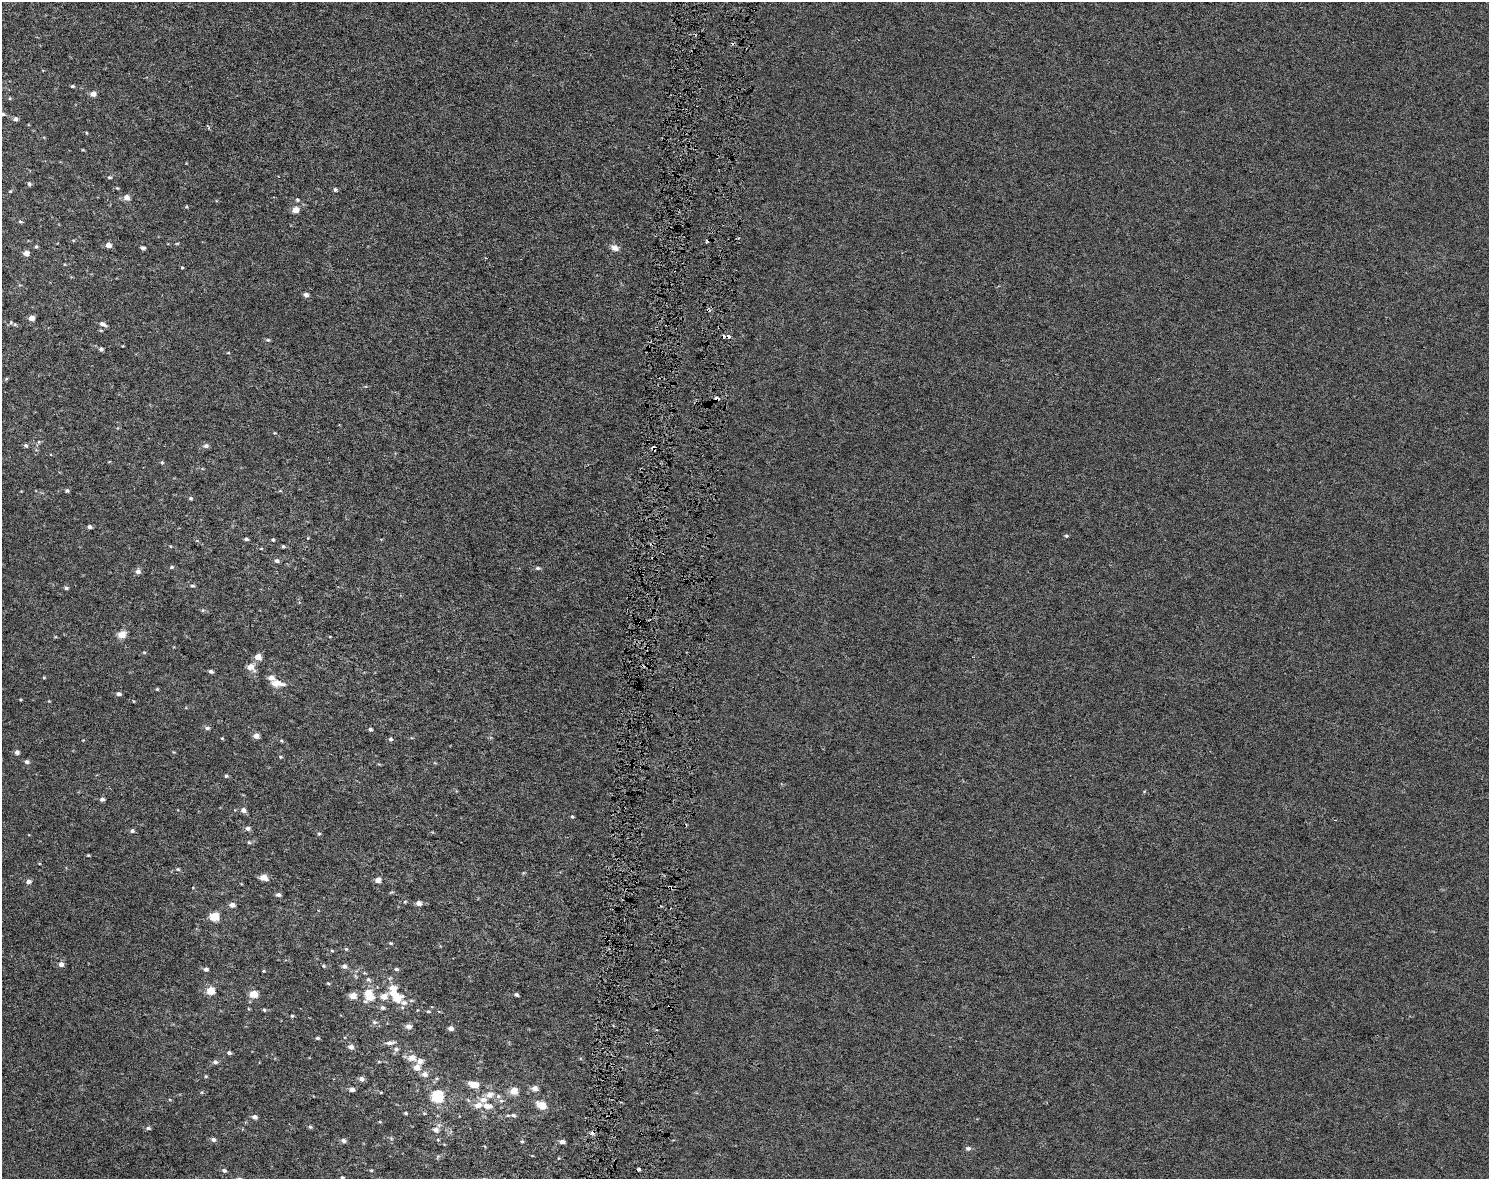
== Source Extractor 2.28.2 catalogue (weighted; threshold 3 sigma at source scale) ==
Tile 8 of 3 x 4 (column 2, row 3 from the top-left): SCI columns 1773-3259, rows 1178-2354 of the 4975 x 4717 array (HDU 1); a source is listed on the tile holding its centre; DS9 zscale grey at full resolution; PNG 1491 x 1181 px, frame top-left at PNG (2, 2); no overlay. Shown black and unused: <1% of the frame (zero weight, under 3 of 6 exposures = <1% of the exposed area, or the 3 px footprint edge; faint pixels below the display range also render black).
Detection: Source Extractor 2.28.2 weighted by HDU 2 'WHT'; one run over the whole footprint, this tile lists its part. Background -2.74e-05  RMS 0.0023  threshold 0.00955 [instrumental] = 3 sigma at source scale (4.09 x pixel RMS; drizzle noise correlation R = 1.36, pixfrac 0.8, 0.0396/0.0396 arcsec/px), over >= 5 px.
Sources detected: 164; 7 cosmic-ray / hot-pixel residue — not listed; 8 inside a brighter listed object's ellipse — not listed separately; the other 149 listed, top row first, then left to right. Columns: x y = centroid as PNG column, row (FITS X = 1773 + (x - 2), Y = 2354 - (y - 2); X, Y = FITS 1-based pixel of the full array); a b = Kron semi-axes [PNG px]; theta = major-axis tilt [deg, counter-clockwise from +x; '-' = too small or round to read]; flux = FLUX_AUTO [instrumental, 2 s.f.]
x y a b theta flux
72 86 4 3 - 0.32
93 94 5 5 - 1.4
2 114 6 4 -4 0.41
15 119 5 4 - 0.67
208 127 7 3 -70 0.28
83 150 5 3 - 0.19
109 177 6 4 1 0.3
29 184 5 4 - 0.37
117 188 5 3 - 0.19
335 190 5 5 - 0.39
10 191 5 3 - 0.17
127 198 5 5 - 1.5
297 200 5 4 - 0.27
186 207 5 3 - 0.23
295 210 4 4 - 2.8
20 222 6 3 -19 0.23
177 243 5 3 - 0.18
108 245 5 5 - 1.4
36 247 5 4 - 0.28
143 248 4 4 - 0.59
615 248 11 7 -19 1.1
26 253 5 4 - 1.7
182 268 3 3 - 0.24
306 295 5 4 - 0.87
708 310 5 4 - 0.38
32 318 4 4 - 1.8
11 322 5 5 - 0.31
103 324 10 5 -29 0.85
268 340 6 4 -14 0.35
101 349 5 5 - 0.49
717 398 5 5 - 0.73
26 445 5 4 - 0.41
206 446 7 5 14 0.59
653 448 4 4 - 0.67
162 463 5 4 - 0.28
67 490 5 5 - 0.36
191 498 5 4 - 0.34
89 527 5 4 - 0.63
1066 536 5 4 - 0.3
246 539 5 4 - 0.41
273 540 5 4 - 0.27
283 546 4 3 - 0.3
261 548 5 3 - 0.17
277 561 6 5 - 0.57
172 567 6 4 16 0.32
538 568 7 5 0 0.41
138 571 6 6 - 0.89
192 586 5 5 - 0.35
66 588 5 4 - 0.44
203 610 5 4 - 0.25
122 635 5 5 - 4
144 652 5 3 - 0.21
258 657 6 5 - 2
251 667 8 6 -45 2.2
211 671 4 4 - 0.64
44 677 5 3 - 0.2
277 683 16 7 -7 2.3
157 689 4 4 - 0.2
119 694 5 4 - 0.58
207 728 7 4 -6 0.52
370 729 5 4 - 0.39
256 736 5 4 - 1.5
222 738 4 3 - 0.2
391 739 6 5 - 0.42
281 741 5 4 - 0.25
17 752 5 5 - 0.65
280 757 5 4 - 0.25
27 762 5 5 - 0.68
226 776 5 4 - 0.32
102 799 5 4 - 0.63
243 810 5 5 - 1.1
572 816 5 4 - 0.28
248 828 6 5 - 0.69
132 831 5 5 - 0.48
319 834 5 4 - 0.25
249 842 6 5 - 0.28
88 855 4 3 - 0.2
178 869 5 4 - 0.29
263 877 6 5 - 2.4
378 880 4 4 - 1.8
28 881 6 5 - 0.79
278 895 5 4 - 0.64
405 901 5 3 - 0.23
418 903 5 4 - 1.2
232 905 6 5 - 1.1
214 917 5 5 - 8
390 943 5 4 - 0.24
346 949 5 4 - 0.25
332 951 5 3 - 0.23
61 964 5 5 - 1
323 966 5 4 - 0.29
344 966 7 6 - 0.67
206 969 5 4 - 0.6
396 969 6 4 0 0.36
264 971 4 4 - 0.19
368 979 7 5 -26 0.42
328 983 4 4 - 0.23
211 991 5 5 - 4.6
368 993 8 7 - 3.4
253 994 5 4 - 4.3
516 995 4 3 - 0.46
353 996 5 5 - 2.6
384 996 6 5 - 2.4
397 997 13 7 -46 5.9
365 1001 11 6 50 0.65
382 1008 6 5 - 0.51
264 1010 5 3 - 0.28
428 1011 5 3 - 0.21
292 1016 5 4 - 0.28
374 1022 7 5 0 0.5
408 1026 6 5 - 1.1
451 1028 5 4 - 0.89
317 1038 5 4 - 0.34
390 1043 11 5 4 0.87
351 1047 6 5 - 1
396 1049 6 5 - 0.54
229 1053 5 4 - 0.43
412 1058 8 7 - 1.9
420 1061 6 6 - 1.2
215 1062 7 5 -9 0.56
379 1062 5 3 - 0.19
417 1067 5 5 - 2.5
424 1074 7 6 - 1.1
206 1076 4 4 - 0.22
361 1079 6 5 - 0.8
474 1084 9 6 -9 3.3
535 1088 7 6 - 1.1
352 1089 5 5 - 0.96
514 1091 5 5 - 3.7
489 1095 10 7 24 1.5
437 1096 6 6 - 20
542 1105 7 5 -28 4
487 1106 14 8 -8 2
406 1113 4 4 - 0.32
513 1115 7 6 - 0.57
254 1117 6 5 - 0.74
380 1122 5 3 - 0.19
310 1127 6 5 - 0.32
148 1128 6 4 -9 0.43
436 1130 7 7 - 1.2
213 1139 6 5 - 0.62
343 1141 6 5 - 0.65
522 1141 4 4 - 0.25
562 1142 6 4 0 0.9
968 1148 6 5 - 0.61
438 1156 7 4 19 0.34
224 1170 6 5 - 0.5
371 1170 4 4 - 0.23
342 1178 5 5 - 0.34
Overlapping masked pixels (flux is a lower limit): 3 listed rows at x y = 708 310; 717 398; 653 448
Isophote crosses this tile's border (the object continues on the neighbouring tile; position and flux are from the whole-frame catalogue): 2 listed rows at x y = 2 114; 342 1178